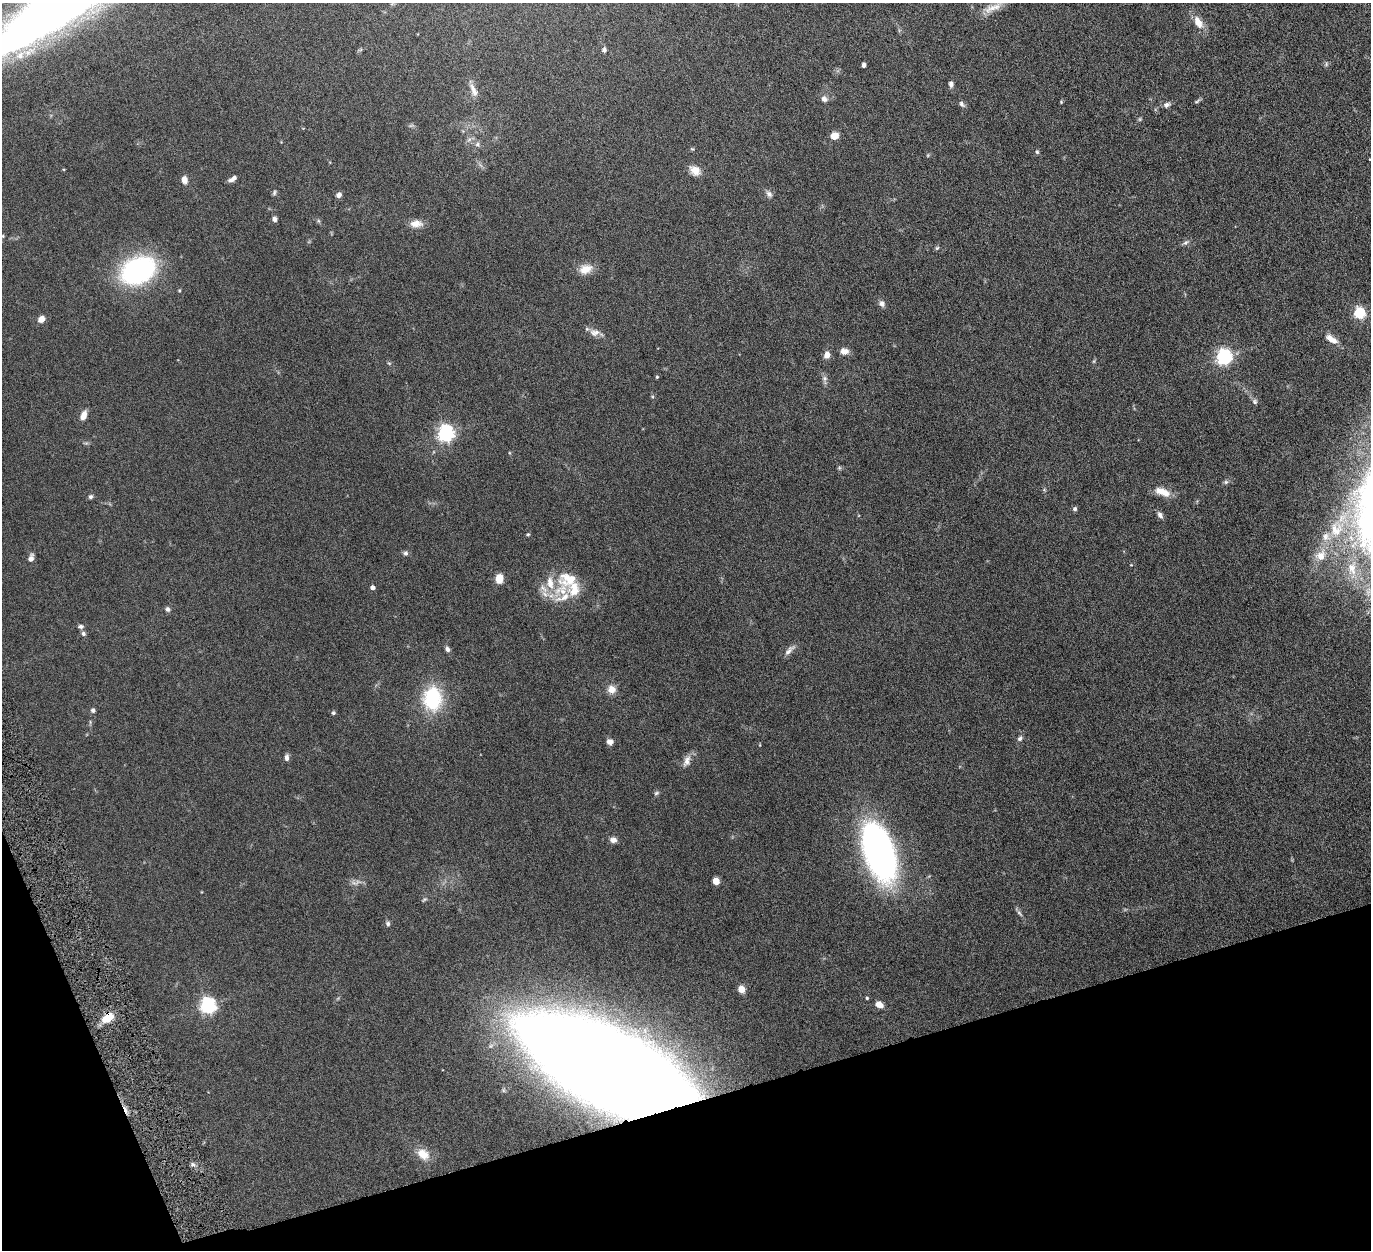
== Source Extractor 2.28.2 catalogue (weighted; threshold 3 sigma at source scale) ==
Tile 14 of 4 x 4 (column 2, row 4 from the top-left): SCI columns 1378-2746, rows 290-1537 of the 5500 x 5446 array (HDU 1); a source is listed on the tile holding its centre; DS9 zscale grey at full resolution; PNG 1373 x 1252 px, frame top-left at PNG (2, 3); no overlay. Shown black and unused: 14% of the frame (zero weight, under 6 of 12 exposures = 1% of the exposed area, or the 3 px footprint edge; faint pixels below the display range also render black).
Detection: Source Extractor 2.28.2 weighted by HDU 2 'WHT'; one run over the whole footprint, this tile lists its part. Background 0.0511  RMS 0.0054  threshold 0.022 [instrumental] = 3 sigma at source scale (4.09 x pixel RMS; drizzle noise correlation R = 1.36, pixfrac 0.8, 0.05/0.05 arcsec/px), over >= 5 px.
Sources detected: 98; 1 too faint to see at this stretch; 1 inside a brighter object's white glare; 1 cosmic-ray / hot-pixel residue — not listed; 8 inside a brighter listed object's ellipse — not listed separately; the other 87 listed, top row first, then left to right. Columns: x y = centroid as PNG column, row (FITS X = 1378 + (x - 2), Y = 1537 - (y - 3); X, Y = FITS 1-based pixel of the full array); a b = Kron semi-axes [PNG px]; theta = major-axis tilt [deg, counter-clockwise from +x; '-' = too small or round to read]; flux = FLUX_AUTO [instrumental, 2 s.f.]
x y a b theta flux
993 8 29 9 21 5.3
1198 22 19 10 -60 5.3
28 33 74 35 31 120
604 50 6 5 - 1.2
864 65 4 4 - 1.7
951 84 6 5 - 1.7
473 90 19 7 -67 3.3
824 99 8 7 - 1.9
1197 101 7 4 37 0.72
1061 102 5 4 - 0.43
962 104 8 5 -51 1.3
1167 105 9 6 15 1.7
1140 119 6 4 72 0.59
834 136 8 7 - 3.7
469 140 7 4 20 1
477 144 7 5 47 1
692 149 6 4 -41 0.53
1037 152 5 4 - 0.7
695 170 14 11 -35 4.3
184 180 8 6 -80 3.3
231 180 8 5 1 1.4
274 193 7 5 75 0.79
769 194 10 7 -46 1.7
339 195 6 5 - 2
274 219 5 5 - 1.6
416 224 16 9 -2 3.9
3 236 5 4 - 0.54
1186 243 8 6 43 1.3
937 248 5 5 - 0.71
585 269 17 12 21 5.3
138 270 33 23 25 81
882 304 7 6 - 1.9
1359 313 6 5 - 46
41 319 7 6 - 3.2
595 332 15 10 0 3.2
1331 339 18 7 -34 4.3
844 351 9 7 -1 3.2
827 355 6 5 - 4.1
1224 357 6 6 - 130
1094 361 6 4 71 0.55
657 377 5 4 - 0.52
825 378 7 7 - 1.4
1255 402 7 7 - 1.1
83 415 10 6 67 3.9
446 434 6 6 - 150
839 468 6 4 46 0.64
1226 482 7 5 21 0.92
1163 492 20 8 -22 6.3
90 497 6 5 - 0.95
1075 509 5 5 - 1.1
1160 515 10 6 -57 1.6
1336 529 21 19 -79 13
528 534 5 4 - 0.52
406 553 6 6 - 1.2
1321 556 15 13 53 6.5
31 558 10 6 70 2
1352 569 29 13 -86 12
499 579 9 7 86 6
372 588 4 4 - 1.8
562 590 31 22 45 16
168 609 6 5 - 1.2
81 626 8 6 -5 1.1
83 634 6 5 - 1.1
447 649 6 5 - 1.5
789 650 18 7 46 2.4
611 689 10 10 - 3.7
432 698 26 20 90 29
93 710 6 5 - 1.1
333 713 5 5 - 0.76
1020 738 9 6 48 1.2
610 742 8 7 - 2
287 758 8 5 85 1.6
687 761 16 9 68 3.2
656 793 7 5 18 0.85
613 840 8 7 - 2.1
879 853 54 28 -77 170
716 881 5 4 - 9.7
1019 913 12 5 -55 1.2
388 924 7 6 - 1.1
741 989 5 5 - 9
867 998 4 4 - 0.54
879 1004 7 6 - 3.8
208 1006 7 6 - 140
108 1018 13 9 39 9.2
608 1068 119 38 -27 3100
423 1154 17 12 -34 6.3
193 1165 7 4 -19 0.99
Overlapping masked pixels (flux is a lower limit): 2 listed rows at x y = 108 1018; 608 1068
Isophote crosses this tile's border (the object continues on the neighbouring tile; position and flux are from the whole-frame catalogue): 1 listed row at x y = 28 33